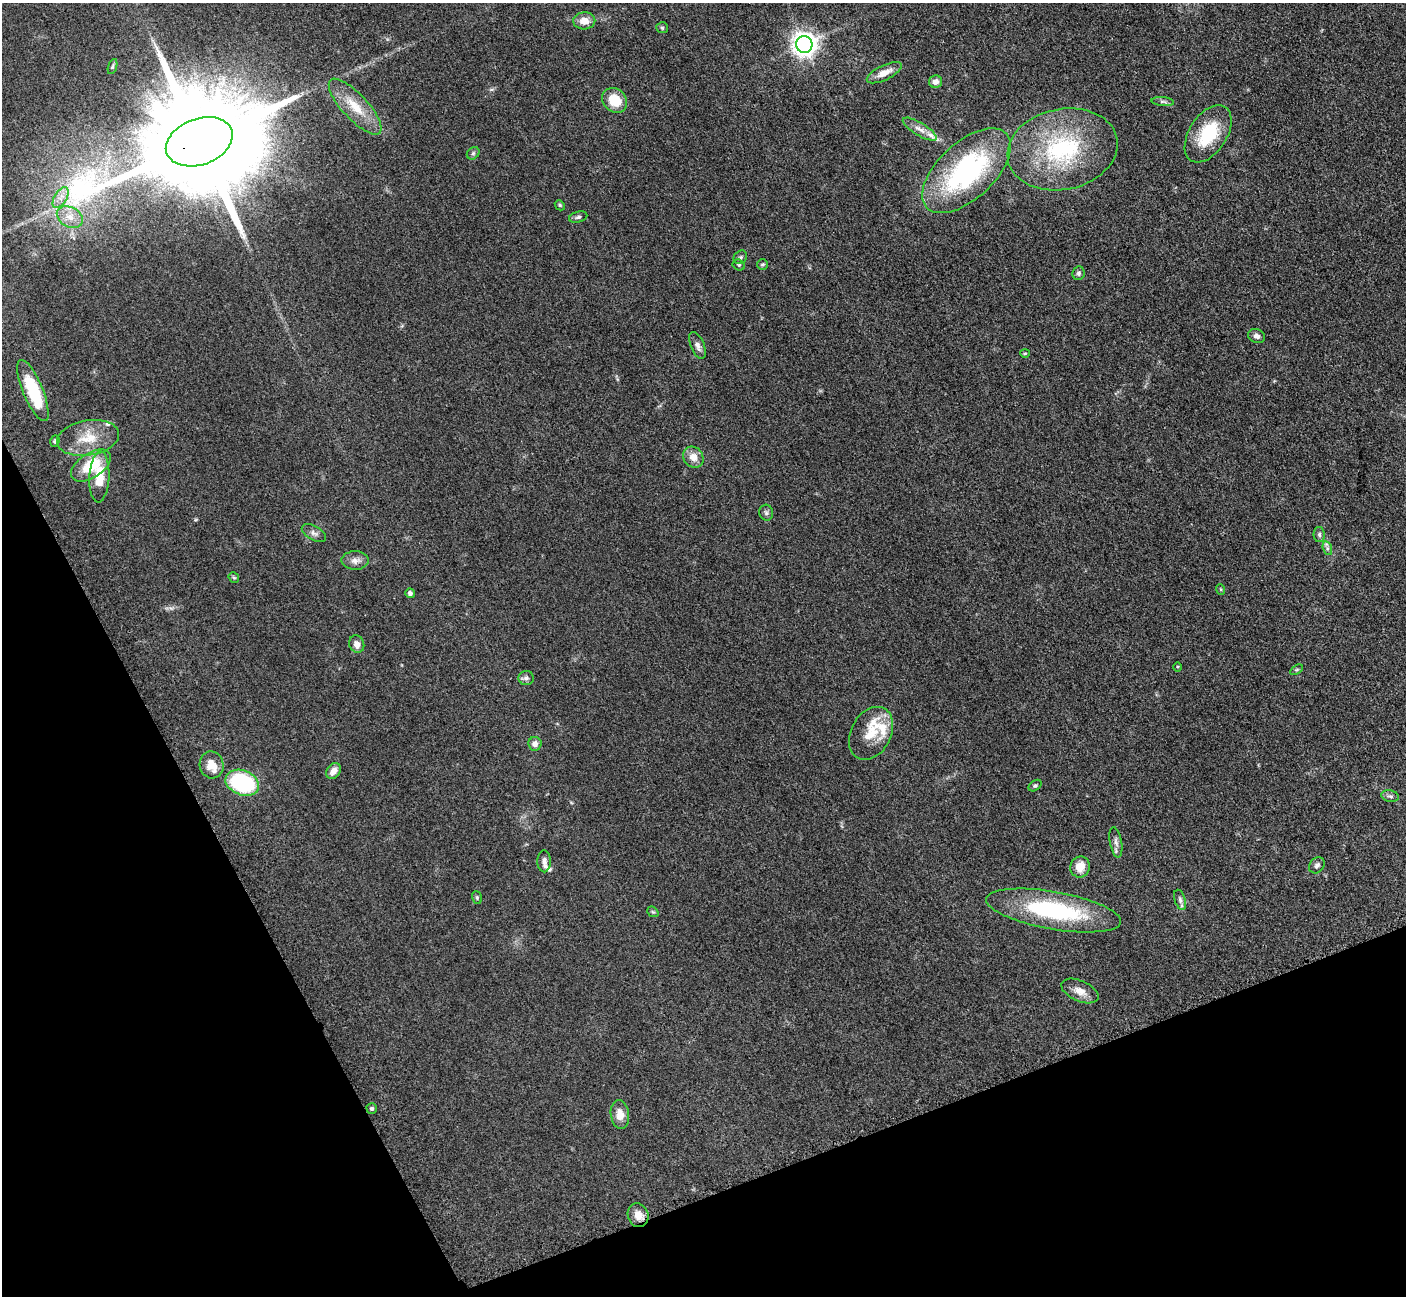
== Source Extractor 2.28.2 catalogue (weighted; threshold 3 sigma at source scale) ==
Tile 14 of 4 x 4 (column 2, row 4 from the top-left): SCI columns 1423-2826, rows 297-1590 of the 5699 x 5661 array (HDU 1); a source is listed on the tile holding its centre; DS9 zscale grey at full resolution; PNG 1408 x 1298 px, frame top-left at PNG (2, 3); each listed source drawn as its Kron ellipse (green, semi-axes under 4 px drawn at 4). Shown black and unused: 21% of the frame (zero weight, under 3 of 5 exposures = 4% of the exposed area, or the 3 px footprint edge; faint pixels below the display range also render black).
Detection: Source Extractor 2.28.2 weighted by HDU 2 'WHT'; one run over the whole footprint, this tile lists its part. Background 0.053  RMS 0.0056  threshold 0.0253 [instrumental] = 3 sigma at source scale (4.5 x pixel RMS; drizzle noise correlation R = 1.50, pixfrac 1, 0.05/0.05 arcsec/px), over >= 5 px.
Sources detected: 68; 5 inside a brighter listed object's ellipse — not listed separately; the other 63 listed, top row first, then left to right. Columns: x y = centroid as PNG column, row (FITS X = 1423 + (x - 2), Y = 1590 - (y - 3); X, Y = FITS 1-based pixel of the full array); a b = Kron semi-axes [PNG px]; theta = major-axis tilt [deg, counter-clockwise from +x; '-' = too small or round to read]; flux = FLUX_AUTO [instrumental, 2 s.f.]
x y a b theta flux
584 21 11 8 2 5.8
662 28 6 5 - 0.8
804 44 8 8 - 490
112 67 8 3 71 0.72
884 73 19 7 26 6.4
936 82 6 6 - 3
615 100 13 11 -43 13
1163 102 11 4 -5 1.4
355 107 36 12 -47 15
920 129 19 6 -31 4.2
1208 134 32 19 57 27
199 142 34 23 20 21000
1062 149 55 40 12 70
473 153 7 5 44 1.1
966 171 54 28 43 93
61 198 11 6 58 3.6
560 205 5 4 - 0.7
70 217 14 10 -28 5.7
578 217 9 5 15 1.4
740 257 7 6 - 1.4
762 264 5 5 - 0.88
739 265 6 5 - 1
1079 273 7 6 - 1.3
1257 336 9 6 -16 2
697 345 14 6 -67 2.8
1025 353 5 3 - 0.56
33 391 33 10 -67 24
88 438 31 17 9 15
55 441 6 4 71 1
693 457 11 9 -52 5.3
91 465 22 12 34 19
99 477 25 10 87 13
766 513 8 7 - 1.5
314 533 13 7 -30 2.3
1319 535 7 5 -89 1.3
1327 548 7 4 -72 1.3
355 560 13 9 -1 3.5
234 578 6 4 -51 0.77
1220 589 5 3 - 0.57
410 593 5 4 - 1.8
357 644 9 7 -69 3.1
1178 667 5 3 - 0.58
1296 670 7 4 31 0.77
526 678 7 7 - 1.9
871 733 28 20 62 14
535 744 7 6 - 2.7
212 765 13 12 - 6.9
333 771 8 6 53 3.9
242 783 17 12 -21 51
1035 786 7 5 36 1.1
1390 796 9 5 -10 1.5
1116 842 15 6 -80 2.5
544 861 11 6 -90 2.5
1317 865 9 7 49 1.7
1080 867 10 9 - 7.2
477 897 6 5 - 0.88
1180 900 10 5 -72 1.7
1054 911 68 19 -10 63
653 912 6 4 -40 0.72
1080 991 20 10 -24 5.3
372 1109 5 5 - 1.1
620 1114 14 9 -83 6.1
638 1215 12 10 -73 5.3
Overlapping masked pixels (flux is a lower limit): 1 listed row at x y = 199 142